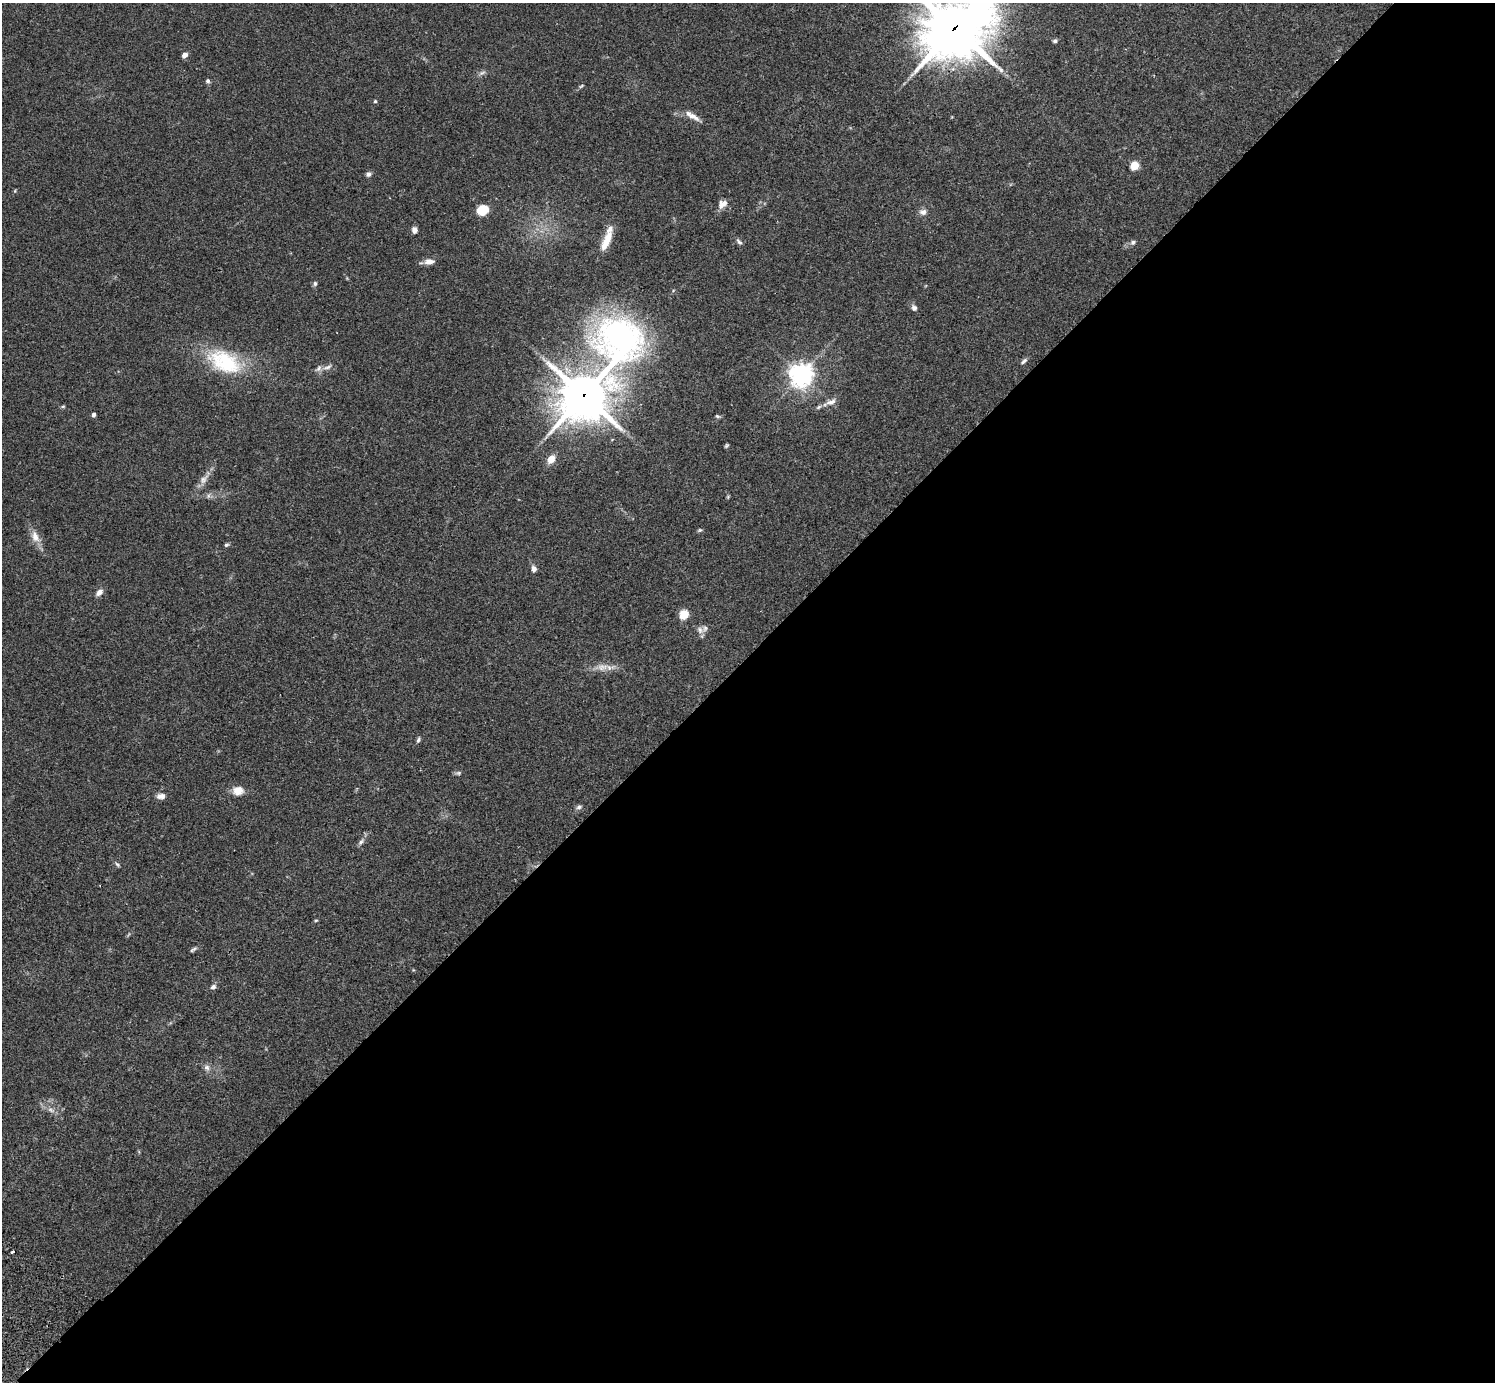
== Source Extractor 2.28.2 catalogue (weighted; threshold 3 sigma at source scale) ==
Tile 12 of 4 x 4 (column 4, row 3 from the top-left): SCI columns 4524-6016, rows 1726-3105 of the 6059 x 6069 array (HDU 1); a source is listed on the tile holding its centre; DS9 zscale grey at full resolution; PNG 1497 x 1384 px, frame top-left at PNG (2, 3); no overlay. Shown black and unused: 53% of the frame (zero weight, under 2 of 3 exposures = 3% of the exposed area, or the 3 px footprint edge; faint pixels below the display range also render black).
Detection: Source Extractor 2.28.2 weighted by HDU 2 'WHT'; one run over the whole footprint, this tile lists its part. Background 0.109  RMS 0.0064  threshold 0.0288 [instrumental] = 3 sigma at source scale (4.5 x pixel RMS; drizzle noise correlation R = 1.50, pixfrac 1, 0.05/0.05 arcsec/px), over >= 5 px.
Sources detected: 58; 1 too faint to see at this stretch — not listed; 3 inside a brighter listed object's ellipse — not listed separately; the other 54 listed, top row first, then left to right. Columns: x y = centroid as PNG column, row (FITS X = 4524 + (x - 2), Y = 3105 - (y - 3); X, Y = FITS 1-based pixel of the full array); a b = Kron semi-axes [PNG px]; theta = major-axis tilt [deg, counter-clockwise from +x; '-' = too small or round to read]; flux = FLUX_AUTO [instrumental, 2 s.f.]
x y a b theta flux
955 28 28 21 38 2900
1055 41 6 4 17 1.3
185 55 5 4 - 4.6
482 73 10 5 19 1.7
208 81 6 6 - 1.3
581 86 8 4 36 0.91
375 101 4 4 - 0.76
692 116 22 7 -30 5.1
1134 165 5 5 - 23
368 174 7 5 25 1.8
722 204 12 8 40 4.4
483 210 13 10 21 11
923 212 10 8 -3 2.9
414 230 7 6 - 2.8
606 240 27 8 65 10
739 242 10 5 -49 1.5
1133 242 7 6 - 1.6
429 261 12 7 3 3.9
315 284 7 5 89 1.2
914 308 8 7 - 1.9
1024 361 11 4 41 1.5
224 362 48 27 -26 44
327 367 14 5 20 2.9
801 375 8 8 - 460
585 393 51 19 57 2100
831 402 18 8 20 4.6
63 406 6 4 1 0.76
94 415 4 4 - 1.8
717 416 7 4 -26 0.89
726 446 6 3 34 0.77
551 459 9 7 58 7.2
204 479 16 8 47 4.6
728 497 6 3 -73 0.68
700 530 7 4 26 0.88
35 537 17 10 -68 6.1
226 545 6 5 - 1.1
534 569 7 6 - 2.6
99 592 9 6 40 3.3
684 614 5 5 - 34
700 630 12 9 -34 3.1
602 667 16 9 0 5.6
418 740 9 5 65 1.4
458 773 8 5 2 1.3
238 791 13 11 6 6.1
161 796 10 7 3 3.4
579 807 8 6 20 1.6
361 842 11 5 49 1.9
117 864 8 4 -53 1.1
316 920 5 3 - 0.61
193 949 11 4 32 1.3
213 987 7 6 - 2
207 1067 8 8 - 2.4
51 1110 12 5 -26 2.7
12 1252 3 3 - 2.3
Overlapping masked pixels (flux is a lower limit): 2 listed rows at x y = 955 28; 585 393
Isophote crosses this tile's border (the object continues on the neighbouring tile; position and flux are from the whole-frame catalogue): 1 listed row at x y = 955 28